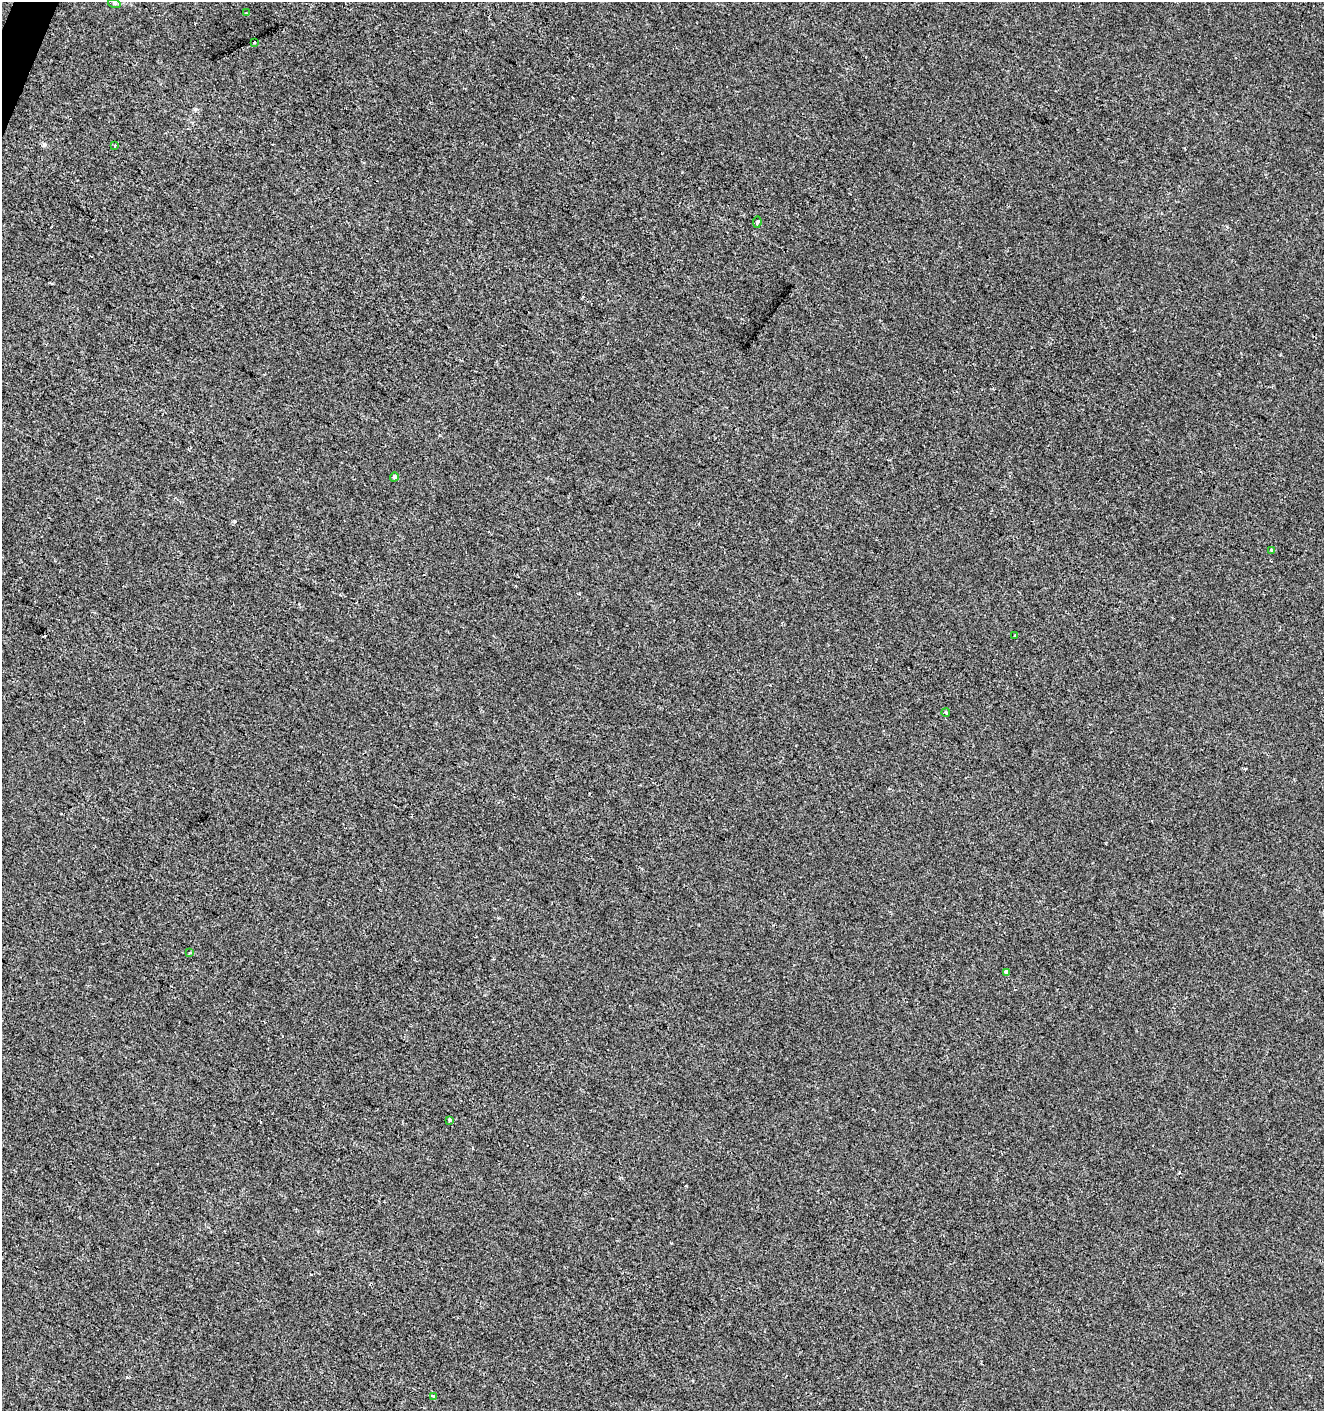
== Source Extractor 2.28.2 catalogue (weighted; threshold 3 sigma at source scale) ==
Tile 11 of 4 x 4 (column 3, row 3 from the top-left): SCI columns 2849-4170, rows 1417-2825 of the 5761 x 5642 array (HDU 1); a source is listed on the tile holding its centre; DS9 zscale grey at full resolution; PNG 1326 x 1413 px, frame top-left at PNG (2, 2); each listed source drawn as its Kron ellipse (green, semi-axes under 4 px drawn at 4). Shown black and unused: <1% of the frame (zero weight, under 2 of 3 exposures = <1% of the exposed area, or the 3 px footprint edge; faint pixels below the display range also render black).
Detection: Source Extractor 2.28.2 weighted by HDU 2 'WHT'; one run over the whole footprint, this tile lists its part. Background -3.41e-04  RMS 0.0042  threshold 0.0188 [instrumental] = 3 sigma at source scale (4.5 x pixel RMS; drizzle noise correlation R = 1.50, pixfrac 1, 0.0396/0.0396 arcsec/px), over >= 5 px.
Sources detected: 16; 3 cosmic-ray / hot-pixel residue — neither listed nor drawn; the other 13 listed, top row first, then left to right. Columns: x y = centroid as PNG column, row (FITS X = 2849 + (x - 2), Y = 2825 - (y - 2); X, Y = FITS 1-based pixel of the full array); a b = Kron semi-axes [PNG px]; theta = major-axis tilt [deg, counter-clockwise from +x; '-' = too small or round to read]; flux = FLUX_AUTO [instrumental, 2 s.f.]
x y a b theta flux
114 3 6 4 -18 0.68
246 13 3 2 - 0.59
254 42 3 2 - 0.69
115 146 4 3 - 0.51
757 222 6 3 80 1.2
394 477 4 4 - 2.2
1272 550 3 3 - 0.72
1015 636 3 3 - 0.74
946 713 4 3 - 0.6
190 953 4 3 - 0.81
1007 972 4 3 - 2.6
450 1120 3 3 - 1
434 1396 4 3 - 1.4